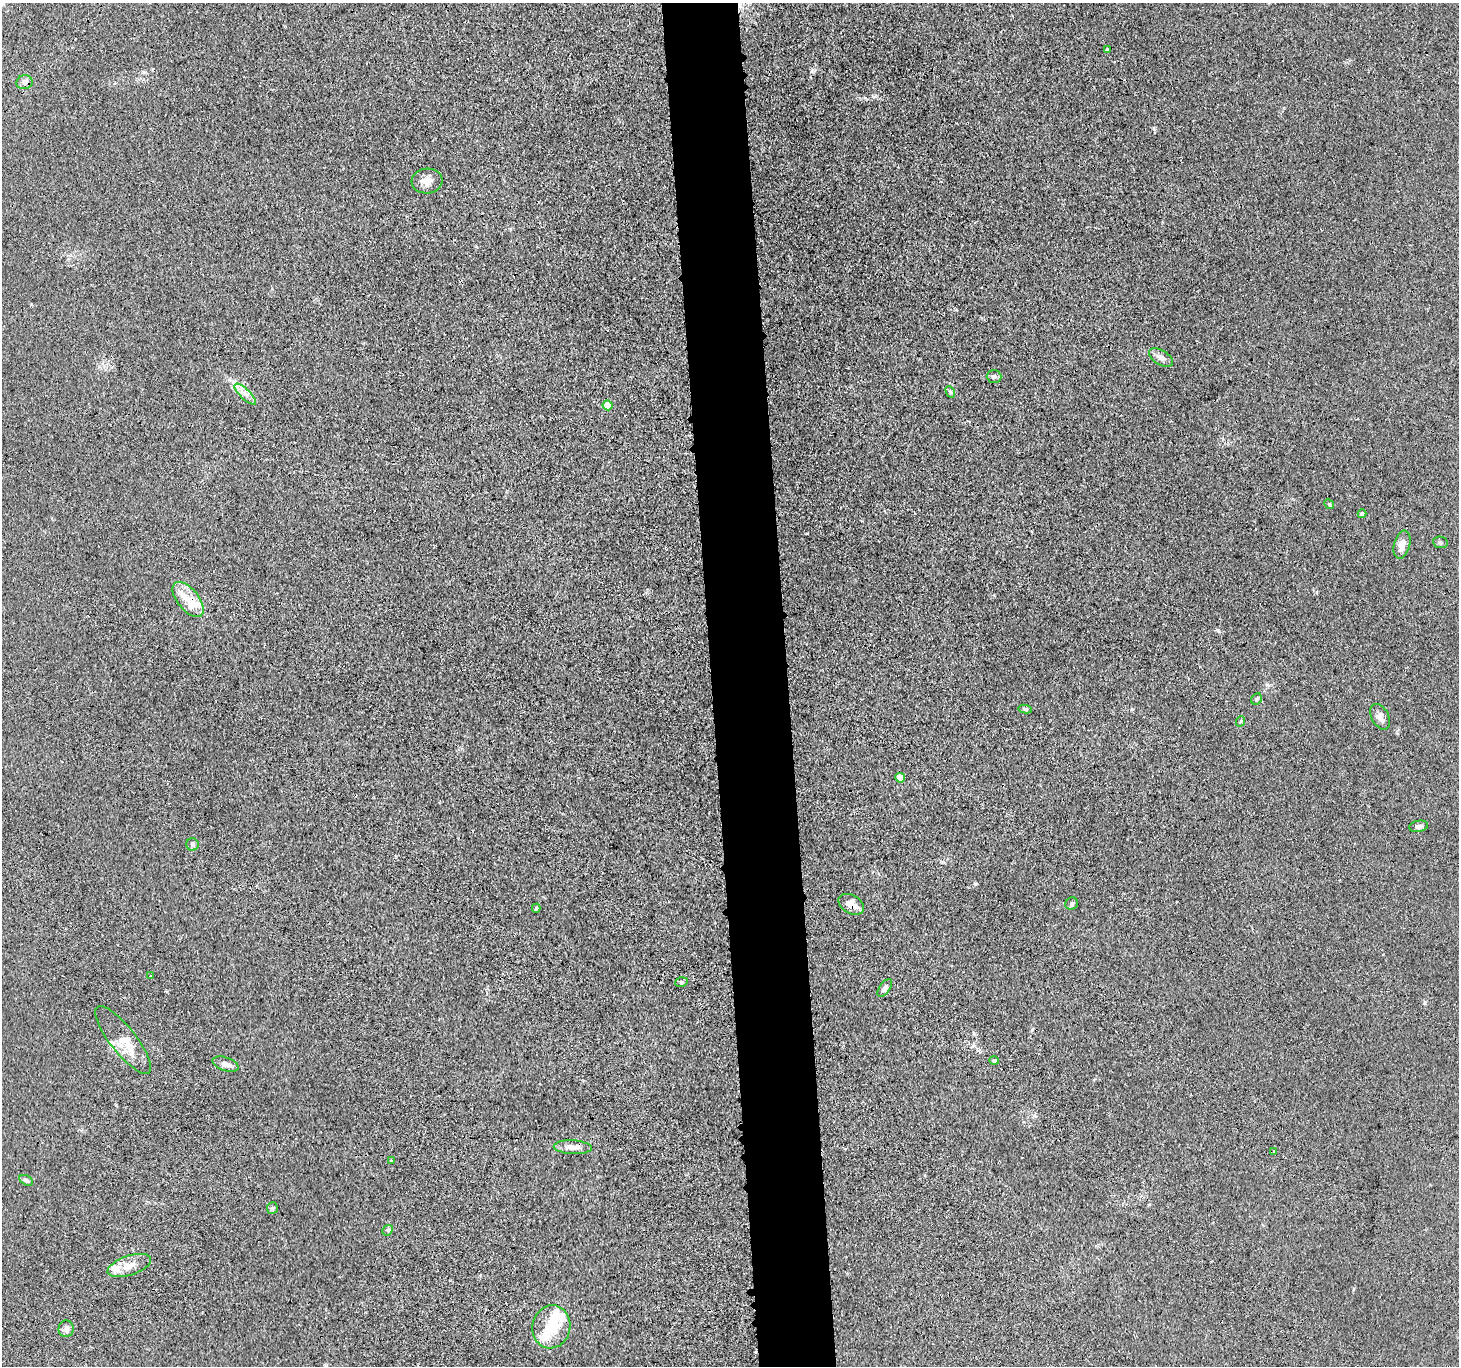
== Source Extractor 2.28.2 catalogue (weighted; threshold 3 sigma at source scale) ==
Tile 5 of 3 x 3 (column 2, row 2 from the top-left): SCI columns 1481-2937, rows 1501-2864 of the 4416 x 4389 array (HDU 1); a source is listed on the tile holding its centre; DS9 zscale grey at full resolution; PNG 1461 x 1368 px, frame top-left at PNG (2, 3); each listed source drawn as its Kron ellipse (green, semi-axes under 4 px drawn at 4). Shown black and unused: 5% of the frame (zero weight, under 3 of 4 exposures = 3% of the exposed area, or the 3 px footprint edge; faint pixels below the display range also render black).
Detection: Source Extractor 2.28.2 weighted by HDU 2 'WHT'; one run over the whole footprint, this tile lists its part. Background 0.0279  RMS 0.0041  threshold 0.0186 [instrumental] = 3 sigma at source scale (4.5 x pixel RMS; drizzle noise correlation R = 1.50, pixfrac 1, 0.05/0.05 arcsec/px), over >= 5 px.
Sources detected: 45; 1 inside a brighter object's white glare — neither listed nor drawn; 6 inside a brighter listed object's ellipse — not listed separately; the other 38 listed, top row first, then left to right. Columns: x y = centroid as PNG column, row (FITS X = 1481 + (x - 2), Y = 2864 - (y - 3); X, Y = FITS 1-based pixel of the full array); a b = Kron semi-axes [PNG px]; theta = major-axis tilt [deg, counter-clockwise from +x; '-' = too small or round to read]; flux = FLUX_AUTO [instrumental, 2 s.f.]
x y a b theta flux
1107 49 4 4 - 0.39
24 82 8 7 - 1.7
427 181 15 12 4 3.9
1161 358 13 7 -31 2.2
994 376 7 6 - 1
950 392 6 4 -61 0.64
245 394 14 5 -44 2.4
608 405 5 5 - 10
1329 504 5 4 - 0.5
1362 514 4 4 - 1.2
1440 542 7 5 -9 0.87
1402 544 14 8 75 3.7
188 599 21 10 -51 6.4
1257 699 6 5 - 0.96
1025 709 6 4 -9 0.71
1380 717 13 8 -61 2.5
1241 721 5 3 - 0.45
900 778 5 5 - 9.2
1419 826 9 5 10 1.1
192 844 6 6 - 1.3
851 904 14 9 -30 4.5
1072 904 6 6 - 1
536 908 4 3 - 0.64
150 976 3 3 - 0.54
681 982 6 5 - 0.64
885 988 10 5 56 1.6
123 1040 42 13 -52 9.7
994 1061 5 4 - 1
226 1064 13 6 -18 2.6
573 1147 19 7 -3 3.7
1274 1152 3 3 - 0.88
391 1161 4 3 - 0.5
26 1180 7 4 -30 0.94
272 1208 6 5 - 0.72
388 1230 6 4 43 0.7
129 1265 22 9 18 4.8
551 1327 22 19 77 12
66 1329 8 7 - 1.9
Overlapping masked pixels (flux is a lower limit): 2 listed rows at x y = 188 599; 851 904
Unlisted compact peaks at least as high as the median listed source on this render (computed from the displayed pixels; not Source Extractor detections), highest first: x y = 1218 630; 975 884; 1154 129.